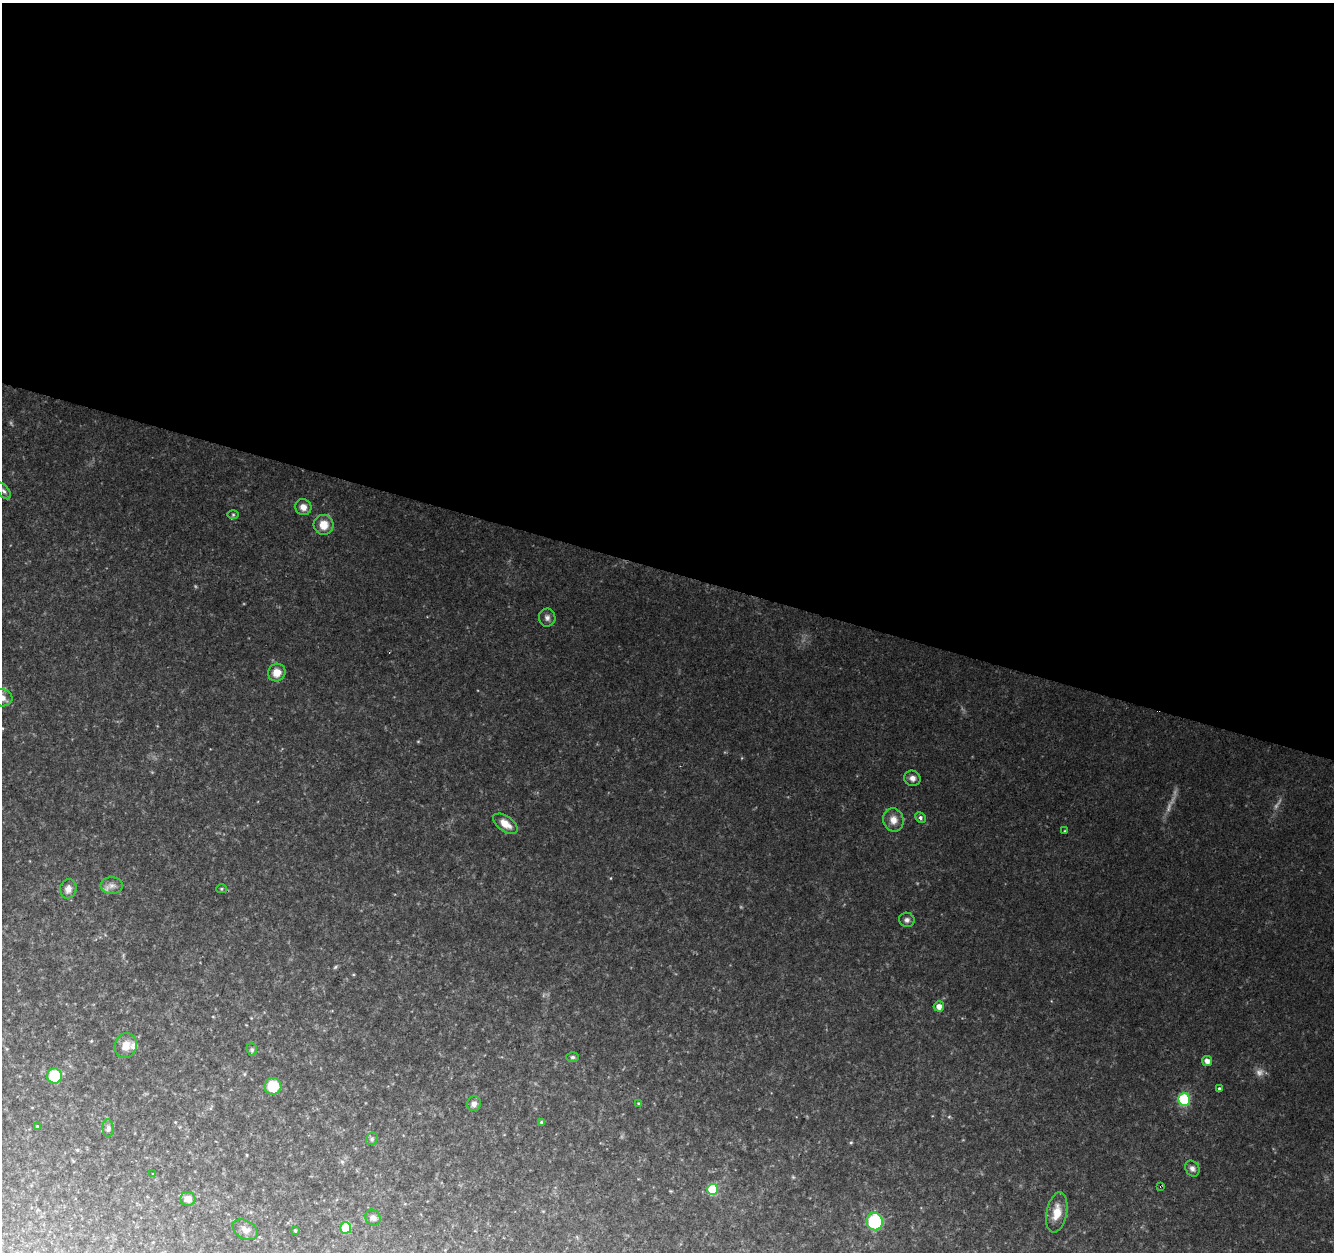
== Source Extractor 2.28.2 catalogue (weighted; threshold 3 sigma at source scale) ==
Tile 3 of 4 x 4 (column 3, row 1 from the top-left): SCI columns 2670-4001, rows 4030-5279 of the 5333 x 5493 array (HDU 1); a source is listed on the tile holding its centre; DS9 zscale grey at full resolution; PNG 1336 x 1254 px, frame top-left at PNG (2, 3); each listed source drawn as its Kron ellipse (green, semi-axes under 4 px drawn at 4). Shown black and unused: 46% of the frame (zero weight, under 2 of 3 exposures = <1% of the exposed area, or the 3 px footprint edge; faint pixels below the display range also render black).
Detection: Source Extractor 2.28.2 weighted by HDU 2 'WHT'; one run over the whole footprint, this tile lists its part. Background 0.0786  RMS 0.0083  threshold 0.0375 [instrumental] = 3 sigma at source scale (4.5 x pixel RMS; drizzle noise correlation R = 1.50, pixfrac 1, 0.0396/0.0396 arcsec/px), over >= 5 px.
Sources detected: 46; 3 too faint to see at this stretch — neither listed nor drawn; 1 inside a brighter listed object's ellipse — not listed separately; the other 42 listed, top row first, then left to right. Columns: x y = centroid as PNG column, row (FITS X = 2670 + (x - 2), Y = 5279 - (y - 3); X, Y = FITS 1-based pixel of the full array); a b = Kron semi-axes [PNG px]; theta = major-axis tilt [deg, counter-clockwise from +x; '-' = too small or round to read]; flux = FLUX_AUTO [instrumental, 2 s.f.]
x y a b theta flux
4 491 10 5 -52 2.4
303 507 8 8 - 5.6
233 515 6 4 0 1.2
324 525 10 10 - 11
547 618 9 8 - 3.3
277 673 9 8 - 8.9
2 698 10 8 -6 6.6
912 778 8 7 - 3.6
920 818 6 5 - 2
893 820 12 10 -75 7.2
505 824 14 7 -35 9.3
1065 831 4 3 - 0.74
112 885 11 8 0 4.3
68 889 10 8 78 5
221 889 5 4 - 1.2
907 920 8 7 - 2.6
939 1006 5 5 - 5.8
126 1046 12 11 - 9.4
252 1049 6 5 - 1.6
573 1057 6 5 - 1.5
1207 1061 5 5 - 4.8
55 1076 7 7 - 32
273 1086 8 8 - 24
1220 1089 4 3 - 5.6
1184 1099 6 6 - 67
638 1103 4 3 - 0.71
474 1104 7 7 - 3.6
541 1122 4 4 - 0.99
37 1127 4 3 - 1.2
108 1128 9 5 89 2.3
372 1139 7 5 48 1.7
1192 1168 8 6 -55 3.1
153 1174 3 3 - 0.76
1161 1186 3 3 - 0.97
713 1189 5 5 - 44
188 1199 7 7 - 5.3
1057 1212 20 10 79 12
373 1217 8 7 - 3.1
875 1221 9 8 - 50
346 1228 5 5 - 31
245 1230 13 9 -31 5.1
295 1230 4 3 - 0.78
Overlapping masked pixels (flux is a lower limit): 1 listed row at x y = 1161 1186
Isophote crosses this tile's border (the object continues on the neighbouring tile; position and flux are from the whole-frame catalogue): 1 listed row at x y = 2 698